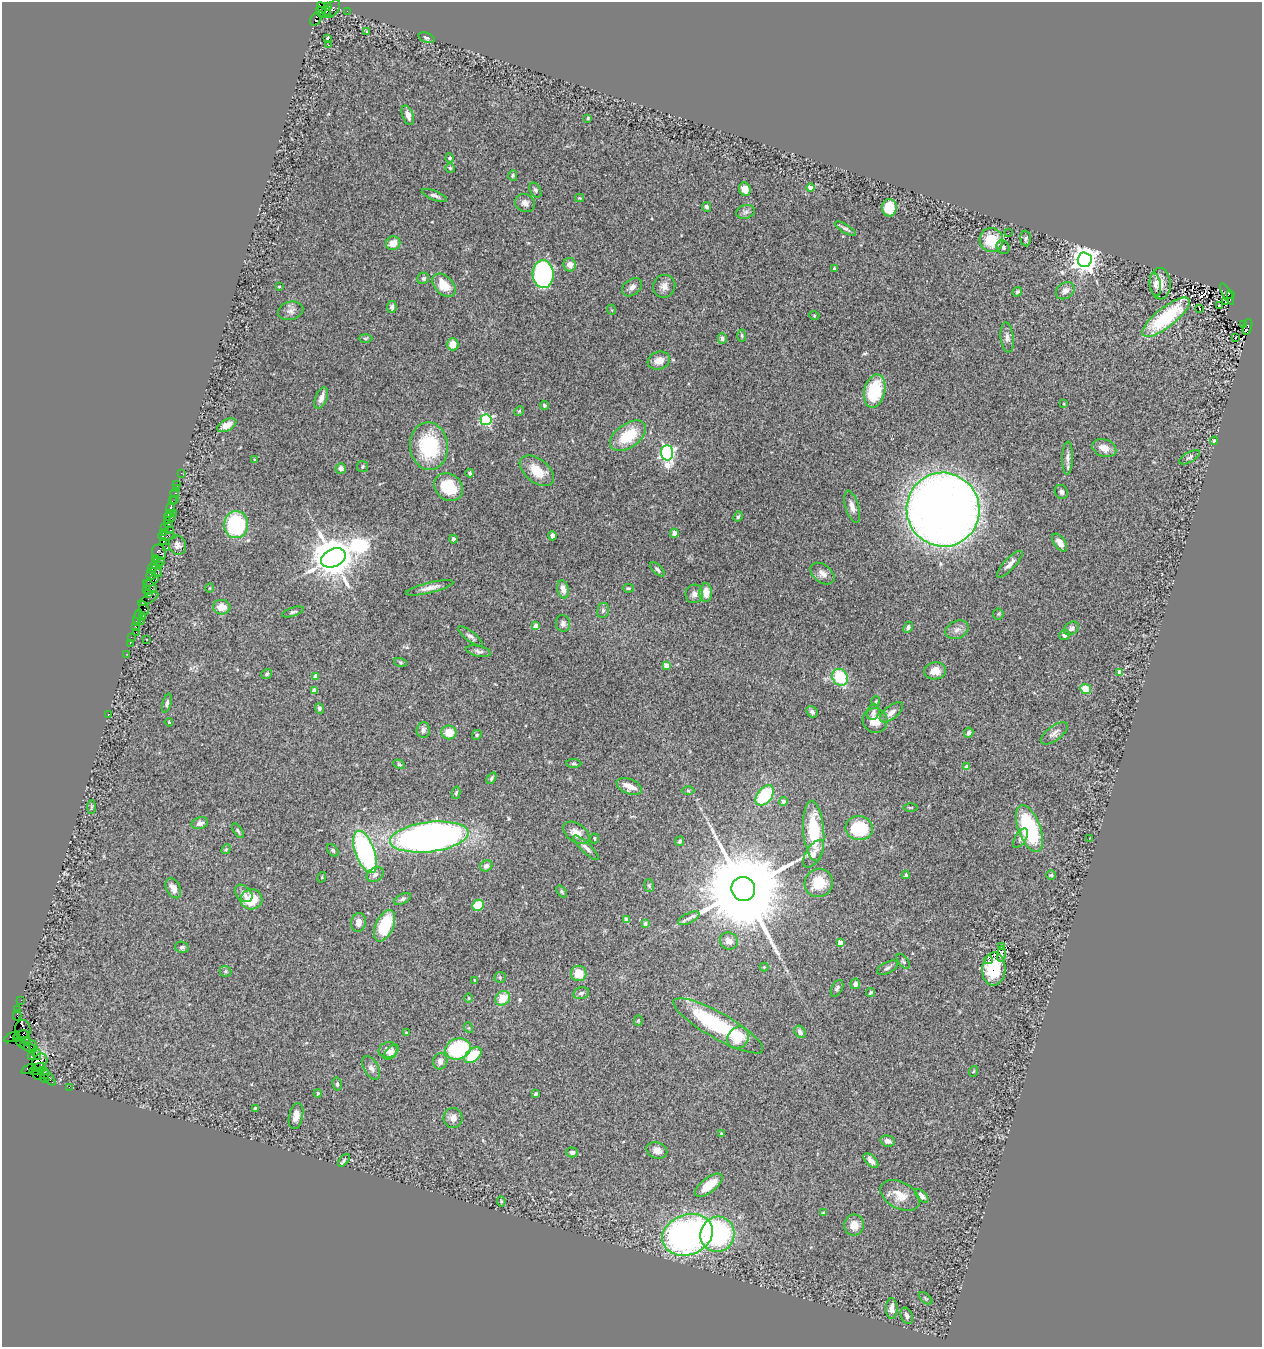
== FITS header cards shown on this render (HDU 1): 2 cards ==
NAXIS1  =                 1260
NAXIS2  =                 1345

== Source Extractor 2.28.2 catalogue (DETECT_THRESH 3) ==
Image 1260 x 1345 px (HDU 1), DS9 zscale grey, 1 PNG px = 1 image px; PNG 1264 x 1349 px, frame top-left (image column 1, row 1345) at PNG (2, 2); each listed source drawn as its Kron ellipse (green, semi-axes under 4 px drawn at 4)
Background 2.13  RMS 0.056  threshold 0.167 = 3 sigma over >= 5 px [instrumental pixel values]
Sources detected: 305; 2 with non-positive FLUX_AUTO (blend fragments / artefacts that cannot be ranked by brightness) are neither listed nor drawn; the other 303 listed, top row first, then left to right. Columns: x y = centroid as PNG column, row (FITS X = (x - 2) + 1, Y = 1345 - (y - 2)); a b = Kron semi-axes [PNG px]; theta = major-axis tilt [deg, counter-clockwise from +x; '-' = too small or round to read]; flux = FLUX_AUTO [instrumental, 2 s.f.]
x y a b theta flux
328 6 4 4 - 340
324 9 8 3 -42 1300
332 9 10 6 51 440
326 11 4 3 - 890
347 11 2 2 - 26
321 12 6 4 -53 570
316 19 7 5 55 350
367 32 3 3 - 8
327 38 4 3 - 8.2
426 38 8 4 -21 7.6
328 45 3 2 - 5.2
408 115 10 5 -70 23
588 118 4 4 - 4.3
450 158 4 4 - 7.8
450 168 5 4 - 5.4
513 176 5 4 - 5.3
811 188 4 4 - 54
745 189 7 5 -66 37
535 190 8 5 -60 8.1
434 195 13 4 -22 14
580 198 5 4 - 3.5
525 203 10 9 - 20
707 207 5 4 - 13
889 208 9 7 88 110
745 212 9 6 16 12
845 229 12 4 -30 11
1008 233 2 2 - 9.1
1026 238 8 5 -86 9.7
991 240 12 11 - 110
393 243 7 6 - 43
1003 247 7 6 - 9.7
1085 260 7 7 - 4500
570 265 6 6 - 26
834 268 3 3 - 6.1
543 274 14 10 -86 630
423 278 6 5 - 7.7
1160 284 16 10 -88 45
444 285 13 9 -45 73
1155 285 12 5 -81 16
279 286 4 2 - 3.1
664 286 12 11 - 25
632 287 11 7 37 17
1065 291 10 7 35 22
1017 292 5 4 - 6.4
1227 294 12 3 -62 620
1231 294 3 2 - 600
1226 302 3 2 - 2.3
1219 305 3 2 - 12
392 307 6 4 82 14
1199 309 3 3 - 82
612 310 5 3 - 3.1
291 311 13 9 15 19
814 315 5 3 - 3.7
1166 317 29 9 38 200
1243 324 3 3 - 240
1247 327 8 4 74 1600
742 336 6 4 -88 5.3
1007 337 15 6 -84 16
1236 337 3 2 - 7.3
365 338 7 3 0 4.7
722 338 5 4 - 8.9
453 344 6 6 - 47
659 361 11 8 17 34
875 391 17 10 77 190
321 398 11 5 67 22
1064 404 4 2 - 2.6
544 405 5 4 - 5.6
519 411 5 4 - 4.4
486 420 5 5 - 510
227 425 10 5 27 30
628 436 20 12 35 140
1214 441 4 4 - 5.1
429 446 24 19 -84 280
1104 448 12 8 -19 38
667 453 7 6 - 1100
1189 457 11 5 29 9
1068 458 16 5 89 18
255 460 4 2 - 2.7
362 467 5 5 - 5.7
341 468 5 5 - 19
537 471 20 11 -38 74
181 473 2 2 - 22
470 473 4 3 - 7.4
177 484 2 2 - 22
449 487 15 12 -38 120
176 489 2 2 - 28
1061 492 7 6 - 10
175 494 4 3 - 180
175 499 2 2 - 29
172 501 2 2 - 21
852 507 16 6 -73 25
170 508 5 3 - 350
943 510 37 36 - 4900
169 513 2 2 - 93
173 513 2 2 - 690
169 517 5 3 - 230
738 517 5 4 - 6.5
167 520 2 2 - 110
169 524 4 3 - 310
236 525 13 12 - 360
164 528 3 2 - 120
171 530 3 2 - 290
163 533 3 2 - 120
674 533 4 4 - 15
167 536 9 3 2 460
552 536 4 4 - 17
453 539 4 3 - 7.2
163 542 2 2 - 96
1060 543 10 5 -55 26
177 545 10 8 -67 18
166 548 3 2 - 37
159 552 8 7 - 710
155 558 3 2 - 99
333 558 13 8 26 16000
159 561 6 3 -7 250
1010 564 17 5 47 23
159 566 4 3 - 440
153 567 6 2 65 420
657 570 9 4 -45 8.1
157 571 7 2 -55 180
151 574 6 4 73 430
822 574 13 8 -38 25
152 581 8 4 40 490
150 586 8 4 -38 560
210 588 4 3 - 2.7
430 588 24 5 14 29
628 588 5 4 - 4.9
563 589 9 5 -78 25
147 590 4 3 - 180
706 592 9 6 89 39
149 594 4 2 - 93
694 594 9 8 - 15
148 599 11 3 28 290
222 607 8 7 - 41
144 608 8 3 -67 260
603 610 8 6 75 9.3
293 612 11 4 18 7.2
998 614 5 5 - 4.3
138 615 3 3 - 150
143 616 3 2 - 100
137 618 8 3 74 400
141 621 4 2 - 47
563 623 8 7 - 13
135 626 3 2 - 120
536 626 4 4 - 42
908 627 6 4 65 10
1071 628 8 6 37 14
957 630 12 8 24 21
136 632 2 2 - 160
1064 635 5 5 - 15
470 636 15 5 -38 13
131 637 2 2 - 28
147 639 2 2 - 2.5
130 643 2 2 - 73
479 651 12 5 -12 12
126 654 2 2 - 46
401 663 7 3 -19 4.3
666 666 4 4 - 43
935 671 11 8 9 40
1120 672 4 4 - 46
267 674 5 4 - 6
316 676 4 4 - 32
840 677 9 7 -57 180
1086 689 6 5 - 88
314 691 4 4 - 46
876 701 5 3 - 3.1
167 703 10 4 75 8.8
319 708 5 4 - 7.1
812 712 6 5 - 11
873 712 8 6 76 12
891 712 14 6 38 22
108 715 3 2 - 12
875 721 12 12 - 52
169 722 4 3 - 3
423 730 8 6 88 15
449 732 7 7 - 51
969 733 5 4 - 14
1054 733 16 7 36 19
477 735 5 4 - 5.5
574 763 7 4 -3 5.3
399 764 6 4 -29 5.2
967 767 4 4 - 35
491 778 6 4 58 8
629 786 13 7 -22 38
688 791 6 4 -1 4.7
456 793 6 4 78 5.9
765 795 12 7 51 200
783 801 4 4 - 17
91 807 7 4 88 6.5
910 807 7 3 0 4.1
200 823 8 5 15 14
859 828 14 12 -7 210
1029 829 24 11 -69 370
238 831 8 4 -57 6.9
814 831 30 10 -85 190
576 833 15 9 -34 42
429 837 39 15 7 2500
594 838 5 4 - 5.5
1020 838 11 5 59 11
1090 838 3 2 - 3.7
679 841 5 4 - 5.9
586 848 17 5 -43 16
226 849 5 4 - 4.3
333 850 7 5 -48 6.3
365 852 22 9 -70 640
813 854 15 7 58 28
486 866 6 5 - 16
375 875 9 6 33 14
906 875 4 3 - 5
1051 875 5 5 - 5.4
322 877 5 3 - 3.4
819 883 14 14 - 81
649 886 7 5 -78 6.5
173 888 11 7 -62 27
743 889 12 11 - 90000
562 892 7 4 -53 5.2
244 893 10 7 -44 19
251 899 11 10 - 92
403 899 9 4 28 7.7
478 905 6 5 - 100
689 918 11 5 27 14
627 920 4 4 - 45
358 922 9 7 79 24
645 924 4 3 - 15
385 926 16 9 65 180
729 941 9 8 - 25
840 943 4 4 - 53
182 947 7 5 -10 9.4
1001 947 3 2 - 0.13
1001 954 8 3 82 2.1
989 960 4 3 - 8.9
903 961 9 5 -51 6.7
764 967 4 4 - 3.8
887 968 11 5 27 11
994 969 16 11 87 130
226 971 6 5 - 6.1
579 973 8 7 - 57
500 977 6 5 - 6.1
475 980 4 4 - 3.3
855 984 5 5 - 17
837 988 9 5 63 9.4
581 993 8 5 13 11
871 993 5 4 - 6.3
469 998 4 3 - 3.1
503 998 8 7 - 63
21 1000 2 2 - 46
18 1010 3 2 - 30
17 1015 5 2 - 150
638 1021 5 4 - 4.9
718 1026 51 12 -30 350
469 1028 5 3 - 3.4
23 1030 10 8 -85 780
800 1032 7 5 -54 14
406 1033 4 3 - 3.2
21 1036 7 4 17 2700
12 1037 8 4 27 300
738 1038 12 10 51 84
17 1039 3 3 - 480
27 1041 4 3 - 1400
21 1042 5 4 - 67
33 1046 6 3 -65 290
28 1047 8 3 -23 290
458 1049 13 10 16 240
388 1050 9 8 - 26
391 1052 9 5 50 14
37 1054 6 3 -72 160
473 1055 10 6 38 110
32 1057 3 3 - 4.6
440 1061 8 7 - 16
40 1062 9 7 47 890
38 1068 7 3 15 2400
371 1068 13 7 -61 17
29 1069 8 3 24 320
34 1071 5 3 - 550
974 1071 5 3 - 3.2
44 1073 6 5 - 1900
38 1074 5 4 - 83
49 1078 9 3 -56 320
45 1079 4 3 - 190
337 1084 6 4 -80 6.8
69 1087 2 2 - 43
318 1093 4 3 - 4.1
536 1094 4 3 - 6.3
255 1108 4 3 - 7.1
296 1116 13 7 77 25
453 1118 10 9 - 21
722 1134 4 2 - 3.5
888 1141 7 5 -16 16
657 1150 11 8 -19 27
572 1152 6 5 - 10
344 1160 7 4 48 8.5
871 1161 9 5 -46 22
709 1185 16 7 37 72
900 1195 21 13 -29 61
922 1196 8 4 -47 15
501 1201 5 3 - 4.2
824 1213 4 3 - 4.8
854 1225 10 10 - 43
717 1234 18 17 - 500
687 1235 26 20 21 1300
925 1298 8 4 -41 5.8
892 1308 10 5 90 24
907 1316 8 5 -66 12
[2 non-positive-flux detections neither listed nor drawn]